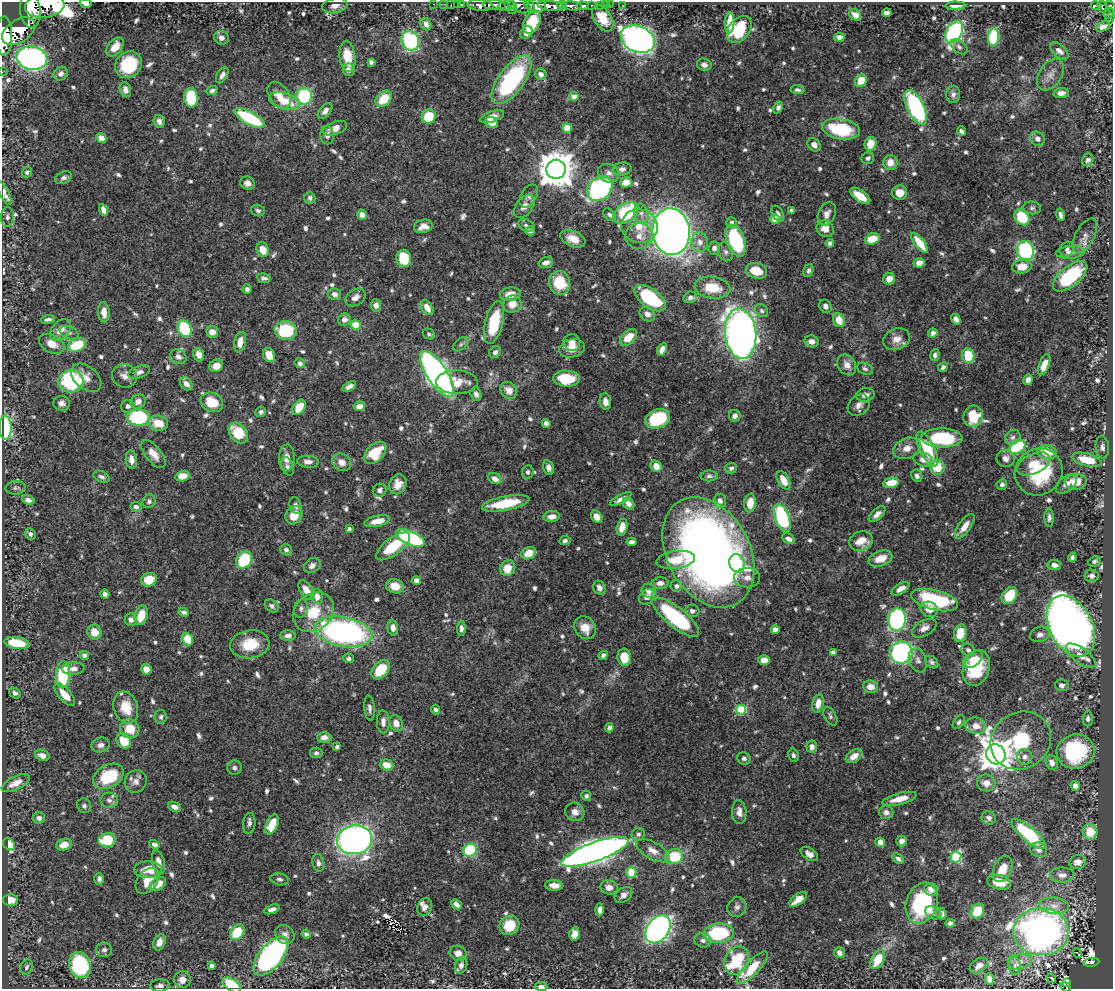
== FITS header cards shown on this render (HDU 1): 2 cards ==
NAXIS1  =                 1111
NAXIS2  =                  987

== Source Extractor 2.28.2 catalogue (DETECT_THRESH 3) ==
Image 1111 x 987 px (HDU 1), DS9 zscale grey, 1 PNG px = 1 image px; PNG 1115 x 991 px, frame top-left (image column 1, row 987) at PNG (2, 2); each listed source drawn as its Kron ellipse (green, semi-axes under 4 px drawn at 4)
Background 0.649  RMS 0.01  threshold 0.0307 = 3 sigma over >= 5 px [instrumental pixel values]
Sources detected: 758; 2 with non-positive FLUX_AUTO (blend fragments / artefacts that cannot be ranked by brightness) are neither listed nor drawn; of the other 756, the 500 brightest by FLUX_AUTO listed and drawn (256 fainter detections omitted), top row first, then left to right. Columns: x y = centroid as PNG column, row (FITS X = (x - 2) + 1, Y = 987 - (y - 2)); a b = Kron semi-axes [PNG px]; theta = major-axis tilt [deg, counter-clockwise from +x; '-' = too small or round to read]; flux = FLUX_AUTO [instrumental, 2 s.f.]
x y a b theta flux
86 3 6 4 -11 6
433 4 2 2 - 7.5
444 4 2 2 - 4.9
451 4 2 2 - 7.3
457 5 3 2 - 21
462 5 3 3 - 32
480 5 13 5 -6 900
494 5 12 4 -4 600
507 5 8 5 12 120
512 5 4 3 - 86
519 5 12 6 -24 460
530 5 6 3 -56 160
562 5 5 3 - 190
591 5 3 3 - 59
600 5 4 3 - 45
605 5 2 2 - 7.7
610 5 2 2 - 6.6
622 5 3 2 - 5.6
45 6 20 12 7 2500
335 6 13 7 11 3.8
537 6 9 7 -5 520
551 6 13 4 -7 1000
572 6 10 4 -5 680
582 6 6 4 -4 160
955 6 10 4 1 4.3
1096 6 5 3 - 130
1102 7 6 3 -75 160
1111 7 7 3 -70 250
30 10 18 10 -83 3100
513 10 4 2 - 93
887 13 5 4 - 3.9
1109 13 6 4 64 170
855 15 6 5 - 5.9
603 18 14 8 -57 17
1110 18 5 4 - 130
532 22 12 7 62 27
730 23 10 5 87 13
426 24 6 5 - 3.7
1103 26 7 4 22 4
739 29 15 10 51 31
19 31 18 11 35 2400
954 32 12 7 62 140
527 33 7 5 39 4.9
4 36 20 8 -90 2600
839 37 5 4 - 4.6
994 37 9 5 85 44
221 38 7 6 - 3.9
638 39 18 13 -24 460
410 41 10 8 -68 66
115 47 11 7 51 10
959 47 10 6 -38 2.3
1059 51 11 6 -41 3.7
347 57 15 8 -82 17
32 58 15 11 -11 240
371 62 4 4 - 1.8
129 65 14 12 46 38
704 65 7 6 - 3
348 70 6 5 - 4.4
2 72 2 2 - 5.1
61 74 7 6 - 2.5
541 74 6 5 - 3.6
222 75 9 5 60 3
1051 75 17 11 58 6.1
512 80 29 12 53 96
861 81 6 5 - 14
125 90 7 5 -73 3.3
212 90 6 4 22 1.8
797 90 7 4 -6 1.8
1061 93 8 5 2 3.7
953 94 8 7 - 2.8
279 95 15 10 -54 7.7
304 96 8 8 - 51
574 97 5 4 - 7.5
191 98 10 7 -85 47
384 99 9 7 44 16
284 101 16 8 -17 15
778 107 6 4 59 2.3
916 107 19 8 -64 93
325 111 9 5 49 3
429 116 7 7 - 20
492 117 13 5 19 5.3
250 118 17 6 -28 56
159 121 6 5 - 2.8
492 123 7 5 -21 7.1
335 128 12 6 20 6
567 128 4 4 - 17
841 129 19 10 -9 41
961 131 5 4 - 2
327 135 9 6 -80 2.8
101 138 5 4 - 6.9
1037 139 8 6 -33 3.9
871 144 7 6 - 10
814 145 7 5 -47 4.1
868 158 6 6 - 2.4
1088 160 6 5 - 2.9
890 162 7 7 - 7.3
556 169 9 9 - 1800
622 169 9 6 9 2.7
27 172 5 5 - 1.9
609 173 11 9 -24 4.1
64 178 9 6 25 2.5
626 182 6 5 - 10
247 183 7 6 - 3.8
600 189 14 11 41 110
4 193 13 4 -62 5.4
900 193 7 7 - 8
529 196 12 7 60 3.1
860 196 12 5 -35 13
310 198 6 5 - 1.8
524 206 13 8 53 5.3
1032 208 9 6 -6 1.9
103 210 6 4 -68 3.5
792 210 4 3 - 2.2
258 211 7 5 -18 1.9
626 213 13 9 36 58
641 213 10 7 -73 4
778 214 8 5 -60 2.4
827 214 12 8 65 4.7
362 215 5 4 - 4.6
610 215 7 5 -44 1.8
1060 215 6 3 -78 2.6
7 217 10 6 86 2.5
1022 217 8 6 -53 26
775 219 4 4 - 20
731 222 5 5 - 2.3
526 225 8 5 -27 2.1
423 226 9 6 14 6.5
639 226 18 17 - 17
825 229 9 7 -31 6.5
530 231 4 4 - 2.1
671 232 23 18 -84 650
639 236 13 13 - 8
1085 236 19 9 62 5.5
573 239 13 8 -23 7.8
872 239 7 5 16 18
736 241 16 9 -71 54
700 242 10 8 -87 4.9
830 243 4 4 - 2.3
920 243 12 5 -53 14
714 248 6 6 - 2.5
1067 249 8 6 44 2
263 250 7 6 - 9
1025 251 10 8 -68 78
726 252 9 7 -69 2.7
1070 252 14 6 4 3.8
404 258 8 7 - 24
546 263 7 5 18 3.4
919 263 5 4 - 7.2
1022 267 10 7 6 11
756 271 11 7 -16 14
808 271 7 5 72 2.2
1070 276 21 10 39 51
264 278 7 4 -6 2.1
889 279 6 5 - 5.7
560 283 12 10 -73 23
712 288 18 11 -7 19
247 289 5 4 - 2.4
335 294 6 5 - 3
510 294 10 6 9 7.9
355 297 11 7 35 4.3
690 297 7 5 15 2.3
650 298 18 9 -36 58
512 304 9 8 - 8.2
376 305 6 5 - 3
825 306 7 5 -57 3.2
427 308 8 5 -57 7
762 311 7 5 -45 1.8
104 312 10 5 -87 6.2
647 314 8 6 -34 4.1
48 319 7 3 7 2.1
956 319 6 4 -57 3.6
344 320 6 6 - 3.7
839 320 7 5 -68 11
494 323 22 9 77 31
356 325 5 5 - 30
185 329 9 6 -64 51
60 330 12 8 49 7.3
286 330 11 9 -8 40
212 332 6 6 - 5.9
69 333 10 6 -22 1.9
933 333 4 4 - 4.9
429 334 6 5 - 1.9
741 334 25 15 -83 510
628 337 10 6 42 11
897 339 14 10 20 6.5
811 341 7 6 - 4.5
240 342 10 6 78 6.9
572 342 8 8 - 6.1
52 344 13 8 -27 7.8
461 344 9 5 40 2
77 345 9 6 23 27
572 348 13 9 10 7.1
662 349 7 4 63 5.1
495 352 6 5 - 2.5
199 355 7 5 -68 5
269 355 7 5 -68 8.3
935 355 6 4 78 2.5
968 356 7 6 - 21
178 357 8 7 - 3.4
300 363 5 4 - 2.9
847 365 11 8 -57 4.7
1044 365 11 5 69 8.6
216 366 7 6 - 7.2
943 367 5 4 - 1.9
865 369 8 5 -25 1.8
139 372 11 6 20 2.7
437 374 26 10 -57 410
124 376 12 11 - 5
86 378 17 11 -41 6.6
566 379 13 8 -4 22
1028 380 5 4 - 5.4
71 381 12 11 - 70
457 382 20 12 -1 15
186 384 7 5 -48 5
349 386 7 4 30 2.6
509 390 9 7 -45 6.2
476 394 7 5 -72 2.3
865 395 9 6 10 3.6
138 401 8 6 32 5
212 402 12 9 -24 15
605 402 8 5 -82 4.1
61 403 8 7 - 2.8
859 405 12 9 41 4.3
128 406 7 6 - 2.5
359 406 6 4 6 4.8
299 407 8 5 56 14
261 412 5 5 - 2
735 416 6 5 - 2.7
973 416 11 9 68 20
138 417 11 8 0 62
658 419 13 9 22 37
158 423 10 7 -12 14
546 423 4 4 - 2.9
5 428 12 6 -87 64
238 433 11 8 -50 21
1013 437 8 7 - 2.7
942 438 20 9 -1 51
1017 447 8 6 34 62
1102 447 11 6 -84 2.6
907 448 14 10 22 6.9
927 449 19 7 -64 31
1047 452 10 7 -12 17
375 453 13 8 46 23
153 454 17 8 -51 7.3
287 458 13 7 88 5.8
1006 458 9 8 - 4.2
923 459 10 6 -19 6.1
131 460 9 5 -82 5.3
1087 460 15 6 -14 21
308 462 11 6 -4 3.5
342 462 10 8 -31 5.5
1033 464 18 9 24 12
287 466 9 6 -71 2.2
656 466 6 5 - 8
937 467 7 7 - 17
549 468 7 5 -75 3.1
731 468 6 5 - 1.9
528 472 7 6 - 2
1039 472 24 23 - 50
183 476 7 5 13 8
709 476 8 5 1 1.8
917 476 6 5 - 2.7
101 477 8 5 -23 2.6
495 478 7 5 -29 5
783 480 10 5 -61 9.7
1076 482 11 8 3 12
891 483 8 5 12 13
398 484 10 8 68 6.4
1002 484 5 5 - 2.2
1066 484 12 7 38 4.7
16 488 10 6 5 2.3
380 490 7 6 - 2.7
621 499 12 4 29 3.2
28 500 6 4 -23 3.4
149 501 7 6 - 1.9
720 501 7 6 - 4.1
506 503 24 7 11 29
750 503 9 6 83 9.7
628 504 6 5 - 3.7
296 506 9 6 -68 2.4
136 507 5 5 - 2.1
877 514 10 5 43 3.7
294 515 9 8 - 9.8
552 516 8 5 5 4.9
597 517 7 5 -51 6.8
782 518 15 7 -70 76
1049 518 9 4 -88 2.4
377 521 13 5 12 8.5
965 526 14 6 54 6.6
622 527 8 5 75 7.9
349 529 4 4 - 1.8
30 534 6 5 - 1.9
410 538 15 7 -23 110
788 539 7 5 -27 3.4
565 541 5 4 - 2.1
861 541 12 9 17 11
632 542 5 4 - 2.6
393 546 20 8 36 25
286 550 6 5 - 1.9
708 552 59 41 -61 600
529 553 8 6 28 10
1072 557 5 4 - 2.1
881 559 12 7 20 9.7
244 560 9 7 52 45
676 560 19 9 7 14
1094 561 6 5 - 1.8
737 563 9 7 -68 12
1054 565 7 5 -6 4.2
312 566 9 7 35 3.3
508 568 8 7 - 11
1092 576 7 6 - 3.2
747 578 13 10 0 4.8
149 580 8 6 22 14
417 581 4 4 - 6
660 583 8 5 2 3.8
395 586 9 7 -16 11
676 586 6 5 - 2
599 588 7 6 - 3.8
901 589 10 5 31 5
306 590 11 6 -58 7.6
649 591 7 7 - 4.4
105 594 5 4 - 2.5
1010 595 9 7 52 19
317 597 7 6 - 4.6
647 597 9 7 42 3.4
934 600 24 10 -14 68
272 606 7 5 -41 2
301 608 9 7 82 2.3
929 609 9 7 -19 6.2
692 611 7 6 - 2.6
184 612 5 4 - 1.9
314 612 22 18 43 23
141 615 10 6 74 14
676 617 29 10 -38 75
131 620 6 6 - 2.9
897 620 11 9 83 140
1071 626 33 21 -63 730
393 628 7 5 -87 4.2
461 628 7 4 88 2.7
585 628 12 10 -52 9.9
924 628 13 7 29 4.5
775 630 4 4 - 7.2
94 632 7 7 - 8.8
343 632 29 14 -10 190
960 633 9 6 78 15
1040 634 10 7 17 3.2
288 636 7 5 0 3.3
188 639 6 5 - 17
17 643 13 6 -9 24
250 644 20 14 7 20
968 650 7 6 - 2
833 652 4 4 - 3
901 652 11 11 - 150
84 655 5 4 - 2.7
603 655 5 4 - 2.1
1081 656 17 7 -37 6.2
624 657 8 6 -83 14
349 658 5 5 - 1.9
973 659 11 7 39 7.1
764 660 6 4 -2 5.9
918 660 12 8 -69 3.4
932 662 7 5 -40 1.8
976 668 18 13 72 37
73 669 11 6 5 3.4
146 669 5 5 - 5
381 670 11 7 48 21
63 675 13 7 87 45
1062 685 7 6 - 2.7
871 687 7 6 - 6.5
15 693 6 5 - 2.3
65 695 14 6 -49 12
818 704 9 5 76 8.1
126 707 16 12 -73 14
369 708 12 5 -85 2.5
436 710 5 4 - 2
741 710 5 5 - 42
830 716 10 5 -62 1.9
161 717 7 6 - 1.8
1088 719 7 5 86 2
383 722 11 6 -87 3.2
959 722 7 5 52 1.8
396 723 8 6 -64 5.7
976 726 10 8 -14 6.5
609 728 4 4 - 2.3
130 729 10 9 - 13
324 737 7 5 -1 4.2
124 741 8 6 -54 15
1021 741 31 28 34 45
101 745 9 7 20 3.1
337 747 4 3 - 2.5
812 747 6 5 - 3.4
1076 751 19 17 12 55
316 753 6 5 - 2
996 754 10 9 - 1300
42 755 7 5 -24 5.3
793 755 7 5 -76 1.9
854 756 9 6 34 6.5
1025 757 8 7 - 3.6
744 758 6 6 - 1.9
1052 763 7 6 - 3
387 765 7 5 -17 8.9
234 768 7 7 - 2.1
108 776 16 11 30 35
136 782 11 10 - 4.4
16 783 15 6 26 7.3
986 783 9 8 - 5.4
1075 786 5 4 - 6.2
586 796 5 4 - 1.8
899 799 18 5 14 10
109 800 8 7 - 2.5
84 806 8 6 -50 2
174 807 6 4 -20 4.3
575 812 10 9 - 4.6
739 812 12 7 -86 4.6
886 812 7 7 - 3.4
39 818 6 6 - 2.5
989 818 7 6 - 2.2
249 823 10 6 83 2.5
272 824 10 6 65 15
1090 832 8 7 - 13
638 834 7 6 - 1.9
1029 834 21 7 -40 56
107 840 9 7 12 29
355 840 17 14 7 420
902 841 5 5 - 3.2
880 842 5 4 - 6
9 844 7 5 -55 8.5
64 845 8 5 20 9.5
154 845 5 4 - 2.4
470 850 7 6 - 49
1039 850 8 7 - 2.8
653 851 18 8 -30 6.3
595 852 35 9 19 710
809 854 9 6 -32 4
674 856 9 7 9 27
956 857 6 5 - 65
898 859 6 4 -42 2.2
159 862 12 6 -75 6
1078 862 8 7 - 5.4
318 863 9 6 -80 2.5
1003 869 14 8 65 9.7
148 870 14 8 -2 13
631 872 5 5 - 18
1062 875 12 7 0 4.1
99 879 6 5 - 2.6
280 879 9 6 -11 2.1
147 881 14 9 52 9.5
999 882 12 7 -13 13
158 884 9 6 36 8.9
554 885 9 5 -3 6.2
609 887 9 7 -16 5.4
931 889 7 6 - 4.8
623 895 10 7 37 3.9
798 899 10 5 38 8.2
10 900 7 6 - 11
922 903 21 15 72 62
456 904 6 4 -41 2.9
1054 906 15 8 -7 6.3
425 907 9 7 68 4.6
737 907 10 9 - 3.1
272 909 8 4 20 3.5
600 910 6 4 89 3.3
977 911 7 6 - 18
933 913 8 6 -27 3.3
941 913 6 5 - 2.5
950 923 4 4 - 3.2
509 925 10 9 - 19
658 929 15 11 55 280
237 932 9 6 54 23
1041 932 28 23 -3 270
719 933 15 10 5 54
306 934 4 4 - 2
575 934 6 5 - 6.8
285 935 10 9 - 4.1
703 940 8 7 - 2.4
159 942 8 6 66 5.3
104 950 8 7 - 2.2
458 953 9 7 -29 4.6
839 953 5 5 - 3.8
1077 953 5 3 - 7.6
271 956 23 11 51 190
737 960 15 11 63 49
878 960 10 6 62 16
1020 962 11 7 16 4.4
1091 962 8 4 8 65
80 965 13 10 -76 77
461 965 8 6 74 2.6
1014 965 10 6 -79 2.8
212 966 4 4 - 3.1
979 966 10 6 35 4.3
26 967 8 6 65 2.4
752 968 21 7 47 18
1052 978 5 3 - 4.7
182 979 8 8 - 5.6
989 979 6 4 -84 3.8
1067 983 3 3 - 5
232 985 10 6 -32 28
160 986 10 6 4 2.5
541 987 6 4 -4 3.1
1065 987 6 3 -20 29
At the frame edge (FLAGS 8, measured only in part): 11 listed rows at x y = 86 3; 45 6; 1111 7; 30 10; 4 36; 32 58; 2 72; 4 193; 232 985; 541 987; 1065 987
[256 fainter detections neither listed nor drawn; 2 non-positive-flux detections neither listed nor drawn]